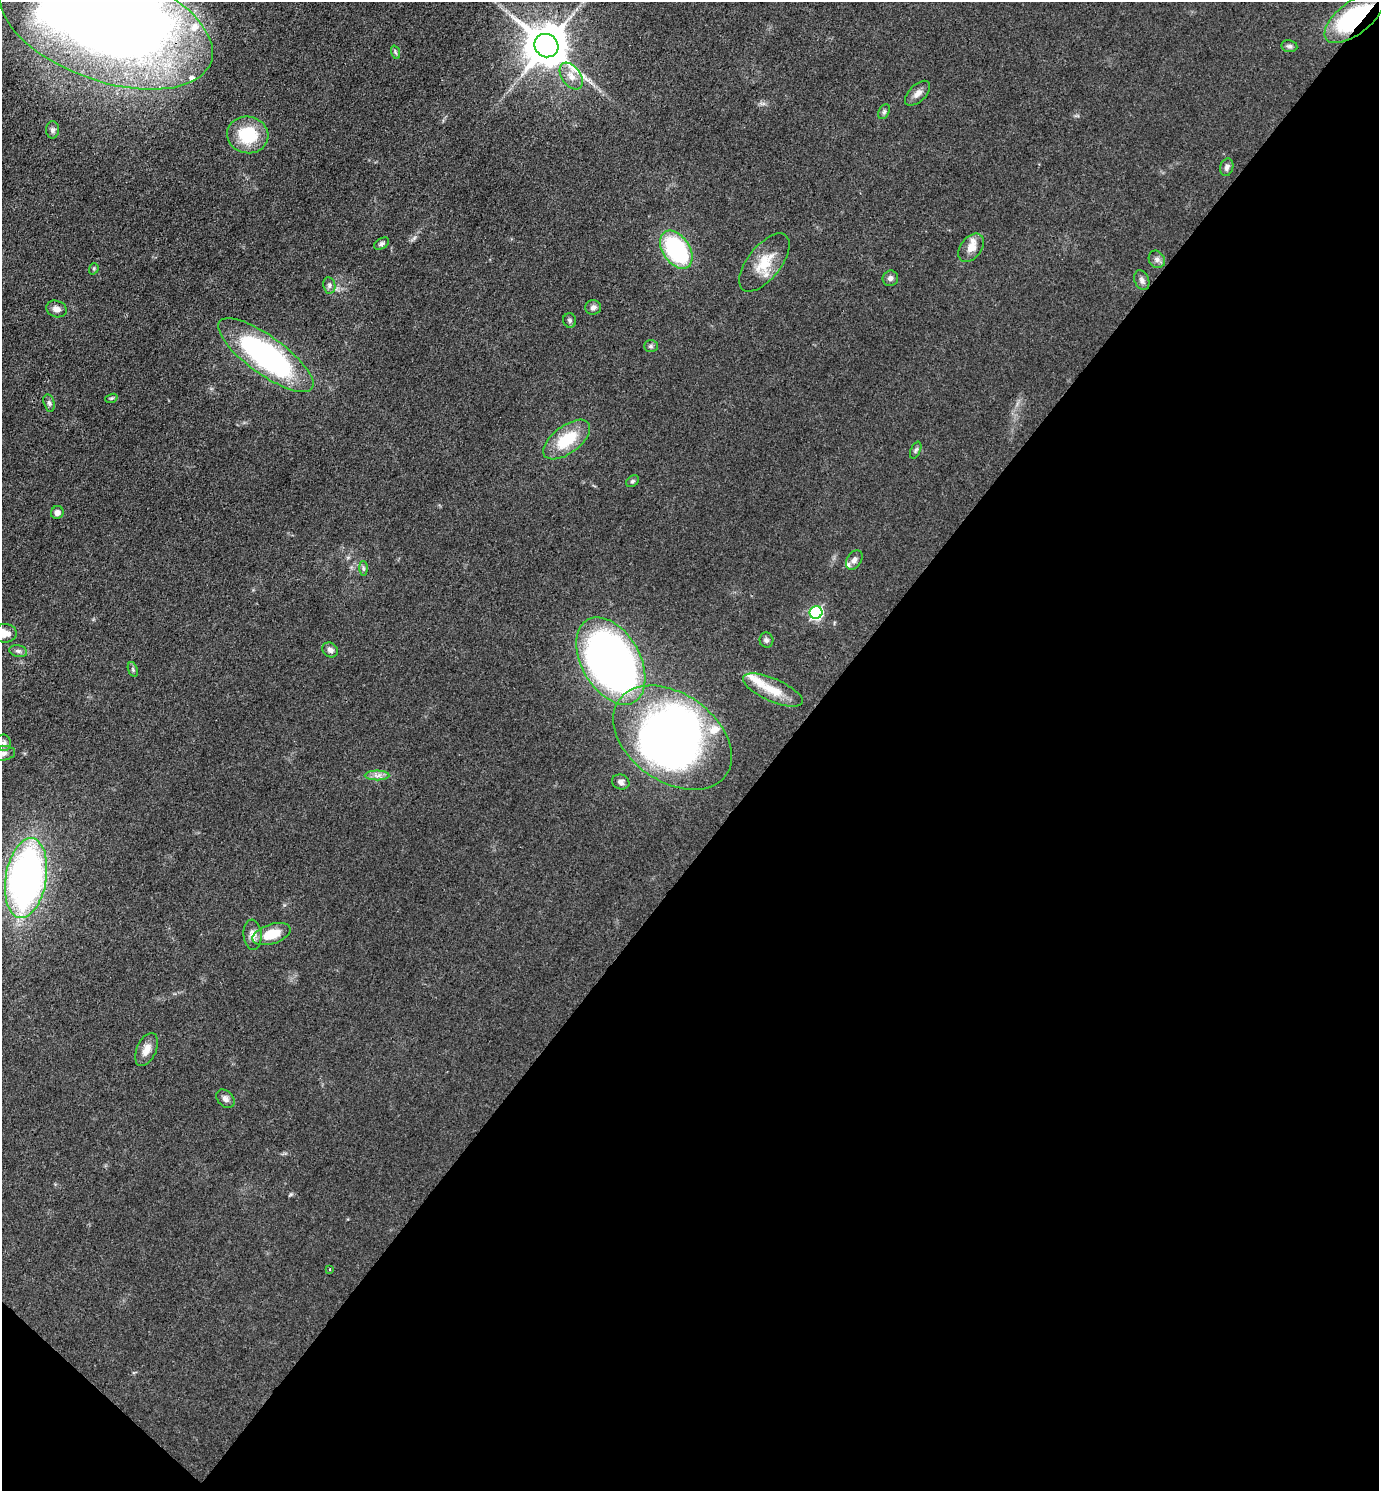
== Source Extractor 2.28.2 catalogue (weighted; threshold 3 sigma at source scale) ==
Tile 15 of 4 x 4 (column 3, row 4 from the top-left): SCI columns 3054-4430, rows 3-1491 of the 5964 x 5961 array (HDU 1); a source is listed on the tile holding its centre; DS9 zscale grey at full resolution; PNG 1381 x 1493 px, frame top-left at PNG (2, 2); each listed source drawn as its Kron ellipse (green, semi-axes under 4 px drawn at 4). Shown black and unused: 44% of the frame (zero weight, under 3 of 4 exposures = <1% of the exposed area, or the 3 px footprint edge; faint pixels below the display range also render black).
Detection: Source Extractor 2.28.2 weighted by HDU 2 'WHT'; one run over the whole footprint, this tile lists its part. Background 0.0497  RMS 0.0063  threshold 0.0284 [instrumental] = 3 sigma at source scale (4.5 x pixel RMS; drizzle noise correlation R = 1.50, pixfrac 1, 0.05/0.05 arcsec/px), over >= 5 px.
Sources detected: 60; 3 inside a brighter object's white glare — neither listed nor drawn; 5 inside a brighter listed object's ellipse — not listed separately; the other 52 listed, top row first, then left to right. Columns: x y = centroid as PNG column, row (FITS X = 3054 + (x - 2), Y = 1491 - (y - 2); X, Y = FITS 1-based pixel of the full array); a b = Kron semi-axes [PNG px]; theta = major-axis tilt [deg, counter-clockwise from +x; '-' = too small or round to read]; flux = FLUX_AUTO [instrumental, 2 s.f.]
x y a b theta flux
1354 18 35 16 37 75
107 26 111 55 -19 980
546 46 12 11 - 2500
1289 46 8 6 -8 1.5
395 52 7 4 -71 1
571 76 15 9 -55 5.4
918 93 15 8 45 4.1
884 112 8 5 63 1.4
52 130 8 6 90 1.6
248 135 21 18 -10 29
1227 167 9 6 74 2.2
382 244 8 5 32 1.5
971 248 16 10 52 7.5
676 250 21 13 -56 71
1157 259 9 7 -55 2.5
764 262 35 16 52 16
94 269 6 4 71 0.88
890 278 8 7 - 2.2
1142 280 10 7 -67 2.5
329 285 8 6 -79 1.8
593 307 8 7 - 2.4
56 309 10 8 -19 3.8
570 320 7 6 - 1.4
651 346 7 5 -2 1.4
266 355 57 19 -36 140
111 398 6 4 19 0.78
49 403 9 5 -76 1.8
567 440 27 13 37 24
916 450 9 5 66 1.4
632 481 7 5 40 1.2
57 512 6 6 - 3.1
854 560 10 7 57 3.1
363 568 7 4 -89 1.2
816 613 6 6 - 95
5 633 12 9 0 5.3
766 640 7 7 - 1.6
330 650 8 7 - 2.6
18 651 9 6 -11 1.9
611 661 47 29 -60 470
133 669 8 4 -70 1.2
773 690 32 11 -23 14
673 738 65 44 -35 320
4 743 8 7 - 2.3
3 753 12 7 7 2.7
377 775 12 5 0 3.1
621 782 9 7 -21 2.4
26 878 40 20 81 280
272 934 20 9 18 15
253 935 15 9 -85 4.9
147 1049 17 9 65 6.4
225 1099 10 7 -46 2.6
329 1269 4 3 - 0.6
Overlapping masked pixels (flux is a lower limit): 2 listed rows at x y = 1354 18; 107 26
Isophote crosses this tile's border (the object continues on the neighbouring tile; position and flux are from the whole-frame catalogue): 3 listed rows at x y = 107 26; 5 633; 3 753